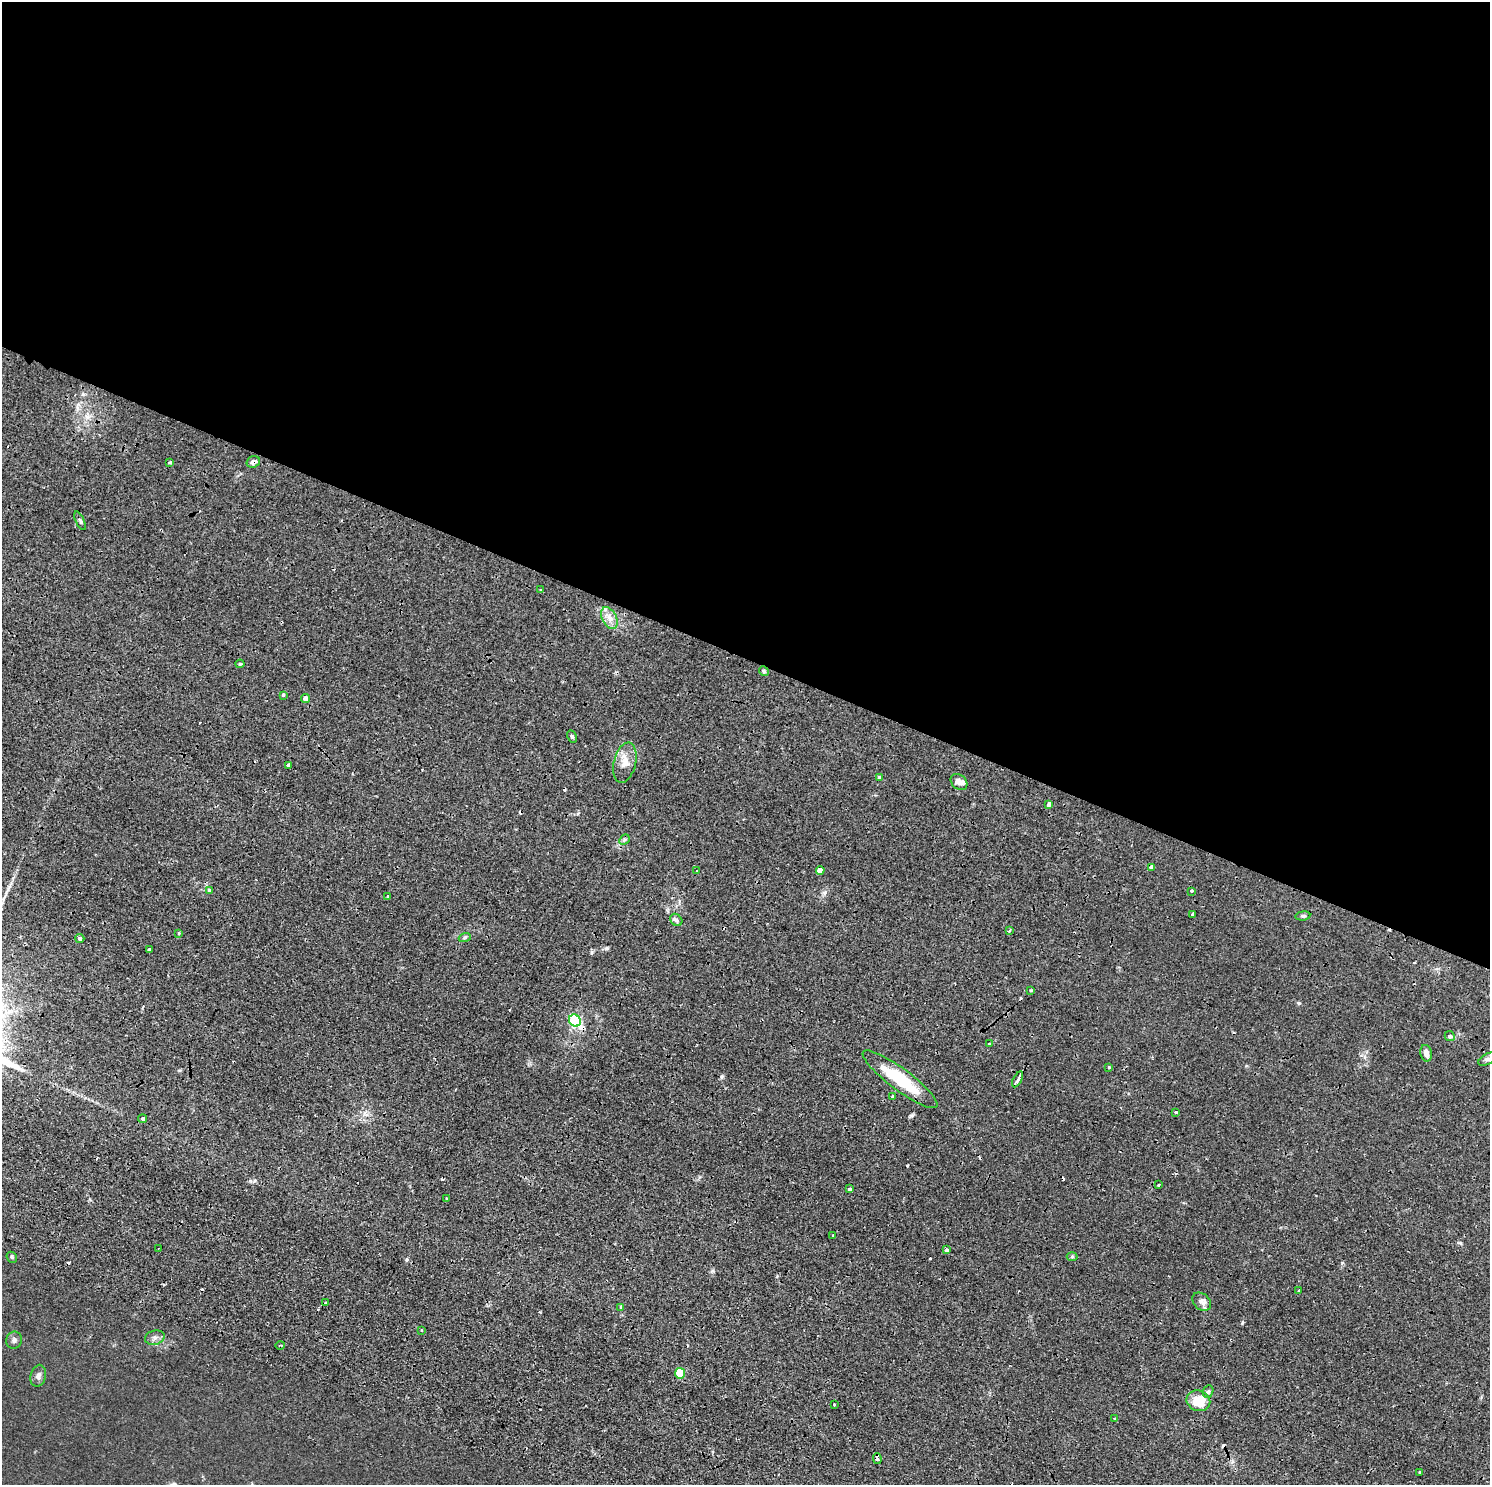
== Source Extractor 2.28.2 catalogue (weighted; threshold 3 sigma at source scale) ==
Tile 3 of 4 x 4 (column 3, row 1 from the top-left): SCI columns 3003-4490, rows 4793-6275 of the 6005 x 6486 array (HDU 1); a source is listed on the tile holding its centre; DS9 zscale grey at full resolution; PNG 1492 x 1487 px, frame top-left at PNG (2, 2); each listed source drawn as its Kron ellipse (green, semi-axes under 4 px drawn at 4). Shown black and unused: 44% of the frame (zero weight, under 2 of 4 exposures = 3% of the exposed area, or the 3 px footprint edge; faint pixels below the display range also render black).
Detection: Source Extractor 2.28.2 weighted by HDU 2 'WHT'; one run over the whole footprint, this tile lists its part. Background 0.0343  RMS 0.0054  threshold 0.0242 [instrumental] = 3 sigma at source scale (4.5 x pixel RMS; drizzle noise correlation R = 1.50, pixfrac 1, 0.05/0.05 arcsec/px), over >= 5 px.
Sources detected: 82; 14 cosmic-ray / hot-pixel residue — neither listed nor drawn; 2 inside a brighter listed object's ellipse — not listed separately; the other 66 listed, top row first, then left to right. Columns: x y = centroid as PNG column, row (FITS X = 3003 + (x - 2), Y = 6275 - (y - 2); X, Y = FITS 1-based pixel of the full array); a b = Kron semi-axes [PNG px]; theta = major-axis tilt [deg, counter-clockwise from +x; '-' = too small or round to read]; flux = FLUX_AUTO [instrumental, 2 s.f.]
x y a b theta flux
170 462 3 3 - 1.6
253 462 7 5 19 2.2
80 521 10 3 -65 1
541 590 3 3 - 1.1
609 618 12 7 -62 4.2
240 664 4 4 - 0.72
764 671 5 4 - 0.91
283 695 3 3 - 1.3
305 698 4 4 - 3.2
572 736 6 4 -63 1
625 763 20 11 76 6.6
288 765 3 3 - 7.7
879 777 4 4 - 0.78
959 782 9 7 -39 3.2
1048 804 4 3 - 3.7
624 840 6 4 46 1
1151 867 3 3 - 3.3
820 870 4 4 - 14
697 871 3 2 - 0.7
209 890 3 3 - 1.8
1191 891 3 2 - 0.56
387 896 4 3 - 0.85
1192 914 3 3 - 1.1
1303 916 7 4 8 1.1
676 920 7 5 -46 1.3
1009 930 3 3 - 1.5
179 933 3 2 - 0.83
465 937 6 4 20 0.92
80 938 5 4 - 1.6
150 949 3 3 - 2.8
1031 991 3 3 - 1.5
575 1020 6 5 - 39
1450 1036 5 4 - 0.92
989 1044 3 3 - 1.5
1426 1053 8 5 -78 3.2
1488 1059 10 5 27 2
1109 1067 3 3 - 0.9
900 1079 46 10 -37 28
1018 1079 8 3 62 10
893 1096 3 3 - 1.1
1176 1112 3 3 - 1.2
143 1119 4 3 - 3.9
1159 1185 3 3 - 2
849 1189 3 3 - 1.7
447 1199 3 3 - 0.97
833 1235 2 2 - 0.52
158 1249 4 3 - 0.6
947 1250 4 3 - 2.1
12 1257 6 4 -48 0.8
1072 1257 5 3 - 0.77
1299 1290 3 3 - 1.5
1202 1302 10 8 -42 2.7
326 1303 3 3 - 2.6
621 1307 4 3 - 1.4
421 1330 3 2 - 0.72
155 1338 10 7 16 2.2
14 1340 8 8 - 1.8
280 1345 4 2 - 0.5
680 1373 5 5 - 22
38 1376 11 7 77 2.3
1208 1391 6 5 - 1.1
1198 1401 12 10 -20 15
834 1404 3 3 - 1.2
1114 1419 3 3 - 0.78
877 1458 5 3 - 2.9
1420 1472 3 3 - 1.2
Overlapping masked pixels (flux is a lower limit): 3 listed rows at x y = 253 462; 1151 867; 877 1458
Unlisted compact peaks at least as high as the median listed source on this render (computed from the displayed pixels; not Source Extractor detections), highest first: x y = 1299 1003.